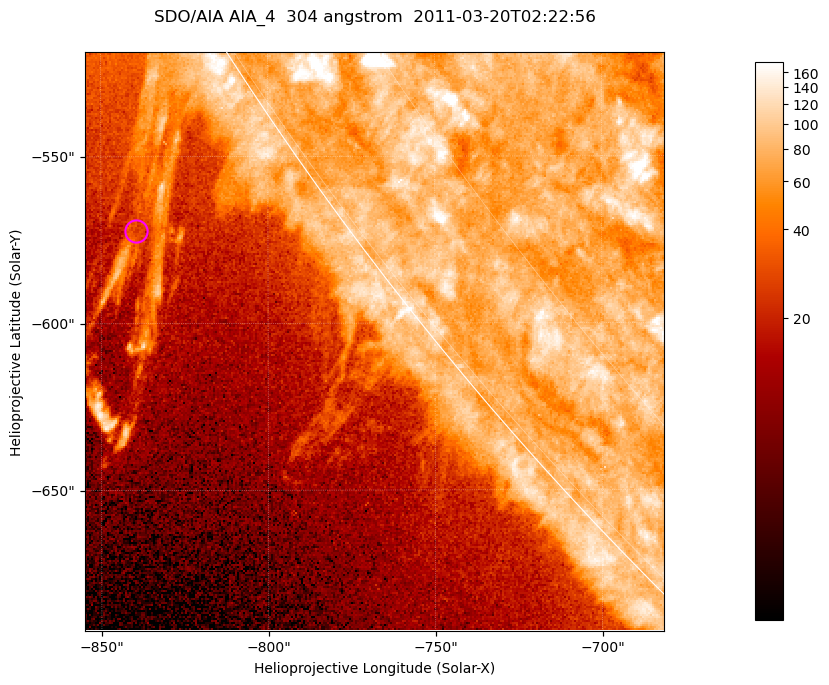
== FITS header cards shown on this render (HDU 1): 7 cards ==
TELESCOP= 'SDO/AIA '           / For AIA: SDO/AIA
INSTRUME= 'AIA_4   '           / For AIA: AIA_ATA1, AIA_ATA2, AIA_ATA3 or AIA_AT
WAVELNTH=                  304 / [angstrom] Wavelength
WAVEUNIT= 'angstrom'           / Wavelength unit: angstrom
DATE-OBS= '2011-03-20T02:22:56.127' / [ISO] Date when observation started; ISO 8
CTYPE1  = 'HPLN-TAN'           / CTYPE1; Typically HPLN
CTYPE2  = 'HPLT-TAN'           / CTYPE2; Typically HPLT

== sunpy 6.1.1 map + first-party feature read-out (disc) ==
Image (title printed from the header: SDO/AIA AIA_4  304 angstrom  2011-03-20T02:22:56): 289 x 289 px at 0.6 arcsec/px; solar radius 964 arcsec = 1606 px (partial field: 0.4% of the solar disc is inside the frame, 38% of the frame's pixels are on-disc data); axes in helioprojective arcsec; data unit not stated in the header (colour bar unlabelled)
Orientation: roll -0.132 deg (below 1 deg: not rotated)
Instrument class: DISC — disc imager (sunpy class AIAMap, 304 A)
Bright regions (active regions / flare kernels): reference = the on-disc median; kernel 3 px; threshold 5 sigma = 94.7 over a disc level ~77.1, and >= 1.15x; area >= 83 px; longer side >= 3 px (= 1.8 arcsec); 0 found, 0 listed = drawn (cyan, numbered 1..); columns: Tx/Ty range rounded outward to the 2 arcsec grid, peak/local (2 s.f.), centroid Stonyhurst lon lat
Off-limb structures (1.02-1.3 R_sun): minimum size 41 px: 6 found; the strongest spans PA ~120..125 deg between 1.02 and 1.11 R_sun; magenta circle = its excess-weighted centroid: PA ~125 deg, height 1.05 R_sun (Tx ~-840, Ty ~-572 arcsec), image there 1.7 x the reference